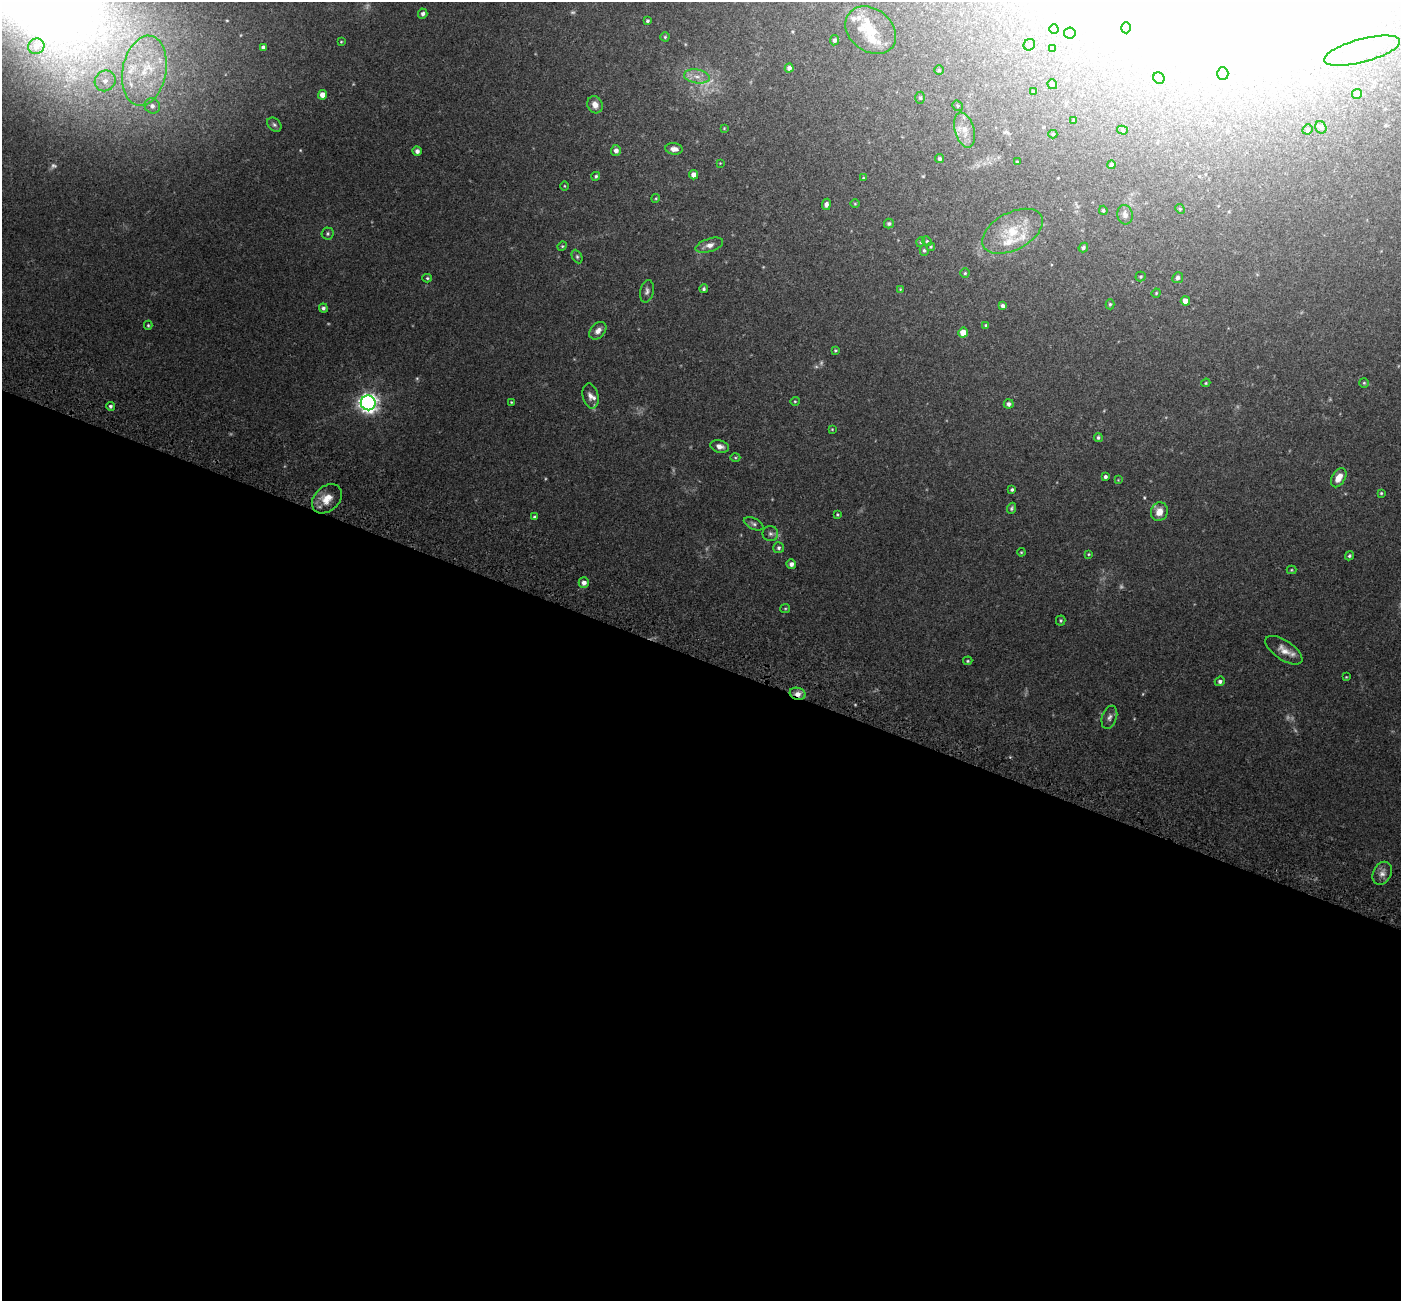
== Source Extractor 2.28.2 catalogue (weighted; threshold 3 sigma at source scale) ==
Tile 14 of 4 x 4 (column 2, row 4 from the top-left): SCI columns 1498-2896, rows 391-1689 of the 5785 x 5911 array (HDU 1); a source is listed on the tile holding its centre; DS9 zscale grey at full resolution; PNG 1403 x 1303 px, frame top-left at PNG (2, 2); each listed source drawn as its Kron ellipse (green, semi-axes under 4 px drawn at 4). Shown black and unused: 49% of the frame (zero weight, under 3 of 5 exposures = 6% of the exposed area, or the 3 px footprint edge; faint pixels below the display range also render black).
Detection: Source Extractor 2.28.2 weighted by HDU 2 'WHT'; one run over the whole footprint, this tile lists its part. Background 0.0315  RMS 0.0028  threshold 0.0128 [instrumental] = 3 sigma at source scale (4.5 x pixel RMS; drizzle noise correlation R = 1.50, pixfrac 1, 0.0396/0.0396 arcsec/px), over >= 5 px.
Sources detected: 156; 13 too faint to see at this stretch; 10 inside a brighter object's white glare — neither listed nor drawn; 11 inside a brighter listed object's ellipse — not listed separately; the other 122 listed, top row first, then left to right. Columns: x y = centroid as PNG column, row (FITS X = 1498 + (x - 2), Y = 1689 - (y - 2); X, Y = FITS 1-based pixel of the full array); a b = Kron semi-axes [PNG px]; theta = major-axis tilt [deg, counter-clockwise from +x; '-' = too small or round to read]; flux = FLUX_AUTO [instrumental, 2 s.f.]
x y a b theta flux
423 14 5 4 - 0.66
647 21 4 3 - 0.43
1126 28 5 4 - 0.42
1054 29 4 4 - 0.92
871 30 27 21 -38 7
1070 33 5 5 - 1
665 37 4 4 - 0.32
834 40 5 4 - 0.63
341 42 3 3 - 0.21
1029 45 6 5 - 0.47
36 46 8 7 - 1.7
263 47 4 4 - 0.62
1052 49 4 4 - 0.31
1362 51 39 11 15 7.8
789 68 4 4 - 1.1
939 70 5 5 - 0.37
144 71 35 22 79 19
1223 74 6 6 - 0.7
697 76 13 7 -9 2
1159 78 6 5 - 0.83
105 81 11 10 - 2.6
1052 84 5 4 - 0.46
1034 92 3 3 - 0.32
1357 94 5 5 - 1.2
322 95 4 4 - 2.3
920 98 6 5 - 0.39
595 105 9 7 -65 1.7
152 106 8 7 - 1.1
958 106 6 4 -41 0.38
1073 121 4 3 - 0.27
274 125 8 6 -45 0.66
1321 127 6 5 - 0.6
724 128 4 4 - 0.22
1307 129 5 5 - 0.55
964 130 18 9 -74 3
1122 130 5 4 - 0.4
1053 134 4 4 - 0.35
674 149 9 5 -8 1.4
616 150 5 5 - 1.1
417 151 5 4 - 0.88
939 159 5 4 - 0.55
1017 162 3 3 - 0.31
720 163 4 3 - 0.18
1112 165 4 4 - 0.7
693 175 4 4 - 1.7
596 176 4 4 - 0.42
863 178 3 3 - 0.23
564 186 4 3 - 0.22
656 198 4 3 - 0.25
826 204 5 4 - 0.88
855 204 5 3 - 0.23
1180 209 5 4 - 0.32
1103 210 4 3 - 0.36
1125 215 10 7 -79 1.3
889 223 5 5 - 0.53
1012 231 33 18 28 8.8
328 233 6 6 - 0.5
927 241 5 4 - 0.31
921 242 5 3 - 0.21
709 245 14 6 18 1.7
562 246 5 4 - 0.32
931 247 4 3 - 0.27
1083 247 5 4 - 0.47
924 250 5 4 - 0.42
577 257 7 5 -64 0.51
965 273 4 4 - 0.3
1141 277 5 5 - 0.37
427 278 4 4 - 0.34
1178 278 5 5 - 0.79
704 289 4 4 - 0.48
900 289 4 3 - 0.2
647 291 11 6 77 0.96
1156 293 4 4 - 0.28
1185 301 4 4 - 1.7
1110 304 5 4 - 0.38
1003 306 4 4 - 0.95
323 308 4 4 - 0.59
148 325 4 4 - 0.29
986 325 4 4 - 0.3
598 331 10 7 47 1.5
963 332 5 5 - 3.7
835 350 4 3 - 0.29
1206 383 5 4 - 0.29
1364 383 5 5 - 0.34
590 396 12 8 -76 1.5
795 401 4 4 - 0.27
511 402 4 3 - 0.24
368 403 7 7 - 140
1009 404 5 4 - 0.76
110 406 4 4 - 0.55
832 429 4 4 - 0.21
1098 438 4 4 - 0.51
720 446 9 6 -14 1.4
735 457 5 3 - 0.29
1105 477 4 4 - 0.6
1339 478 10 6 59 2.8
1118 480 4 4 - 0.22
1012 490 4 3 - 0.41
1381 493 4 4 - 0.3
327 499 17 12 43 3.8
1012 508 5 4 - 0.42
1159 512 9 8 - 2.4
837 514 3 2 - 0.28
534 517 4 4 - 0.46
753 524 10 5 -25 0.75
770 534 8 7 - 0.85
779 548 5 5 - 0.56
1021 552 4 3 - 0.23
1089 554 4 3 - 0.27
1349 556 5 4 - 0.47
791 564 5 4 - 0.98
1291 570 5 4 - 0.27
584 583 5 5 - 1.3
785 609 5 4 - 0.28
1061 620 5 5 - 0.36
1284 650 21 9 -34 2.8
968 661 4 4 - 0.32
1346 677 3 2 - 0.2
1220 681 5 4 - 0.73
798 694 8 6 -17 1.6
1109 717 12 7 71 1.1
1382 873 12 9 63 1.6
Overlapping masked pixels (flux is a lower limit): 1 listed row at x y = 798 694